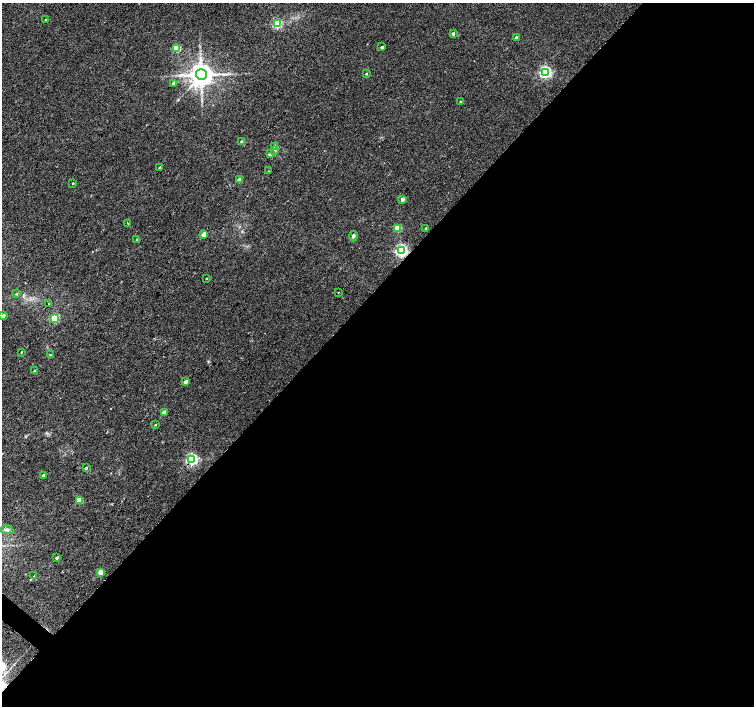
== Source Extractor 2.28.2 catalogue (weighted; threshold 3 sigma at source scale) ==
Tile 12 of 4 x 4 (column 4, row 3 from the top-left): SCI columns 4509-6011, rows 1574-2980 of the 6015 x 6027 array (HDU 1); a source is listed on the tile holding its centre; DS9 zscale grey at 2 x 2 block average (1 PNG px = mean of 2 x 2 image px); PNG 756 x 708 px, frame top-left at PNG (2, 3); each listed source drawn as its Kron ellipse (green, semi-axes under 4 px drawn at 4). Shown black and unused: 59% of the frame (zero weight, under 2 of 3 exposures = <1% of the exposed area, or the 3 px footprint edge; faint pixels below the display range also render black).
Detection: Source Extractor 2.28.2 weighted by HDU 2 'WHT'; one run over the whole footprint, this tile lists its part. Background 0.0327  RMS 0.0064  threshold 0.0286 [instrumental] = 3 sigma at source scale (4.5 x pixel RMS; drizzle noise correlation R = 1.50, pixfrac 1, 0.0396/0.0396 arcsec/px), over >= 5 px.
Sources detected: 47; all 47 listed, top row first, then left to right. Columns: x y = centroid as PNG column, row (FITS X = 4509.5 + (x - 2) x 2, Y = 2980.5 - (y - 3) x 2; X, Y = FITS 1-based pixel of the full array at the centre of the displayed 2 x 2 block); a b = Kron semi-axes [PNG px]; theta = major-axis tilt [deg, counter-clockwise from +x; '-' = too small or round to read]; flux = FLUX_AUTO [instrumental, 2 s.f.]
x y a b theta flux
45 19 2 2 - 0.71
277 24 3 3 - 120
453 34 2 2 - 4.5
517 37 2 2 - 4.1
382 47 2 2 - 3.8
177 48 3 3 - 54
545 72 3 3 - 250
366 74 3 2 - 1.6
201 75 5 5 - 2000
173 83 3 3 - 3.3
460 101 2 2 - 0.87
242 141 3 3 - 1.5
275 147 4 2 - 1.7
274 151 3 3 - 1.7
270 154 3 2 - 6.1
160 167 2 2 - 1.6
268 171 2 2 - 0.61
240 180 3 2 - 14
73 183 2 2 - 0.97
402 199 2 2 - 10
128 223 2 2 - 0.93
397 228 3 3 - 34
426 228 2 2 - 1.7
203 235 3 2 - 18
353 236 5 4 - 3
137 239 2 2 - 0.65
401 251 3 3 - 290
207 278 2 2 - 0.91
338 292 2 2 - 0.66
16 294 4 2 - 1.1
48 304 2 2 - 1.9
3 316 3 2 - 8.3
55 318 3 3 - 79
21 352 2 2 - 0.88
50 355 3 2 - 0.84
35 371 3 2 - 4.2
186 381 3 2 - 6.6
164 412 3 2 - 9.8
155 425 2 2 - 1.7
192 459 3 3 - 250
86 468 3 3 - 1.7
44 475 3 2 - 4.9
79 500 3 3 - 29
7 530 6 4 -3 3.5
57 558 2 2 - 2.8
100 572 3 2 - 29
34 576 3 2 - 0.68
Overlapping masked pixels (flux is a lower limit): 1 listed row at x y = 401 251
Isophote crosses this tile's border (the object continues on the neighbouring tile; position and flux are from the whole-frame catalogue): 1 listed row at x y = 3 316
Diffuse or blended objects may show on this block-average render without a row.